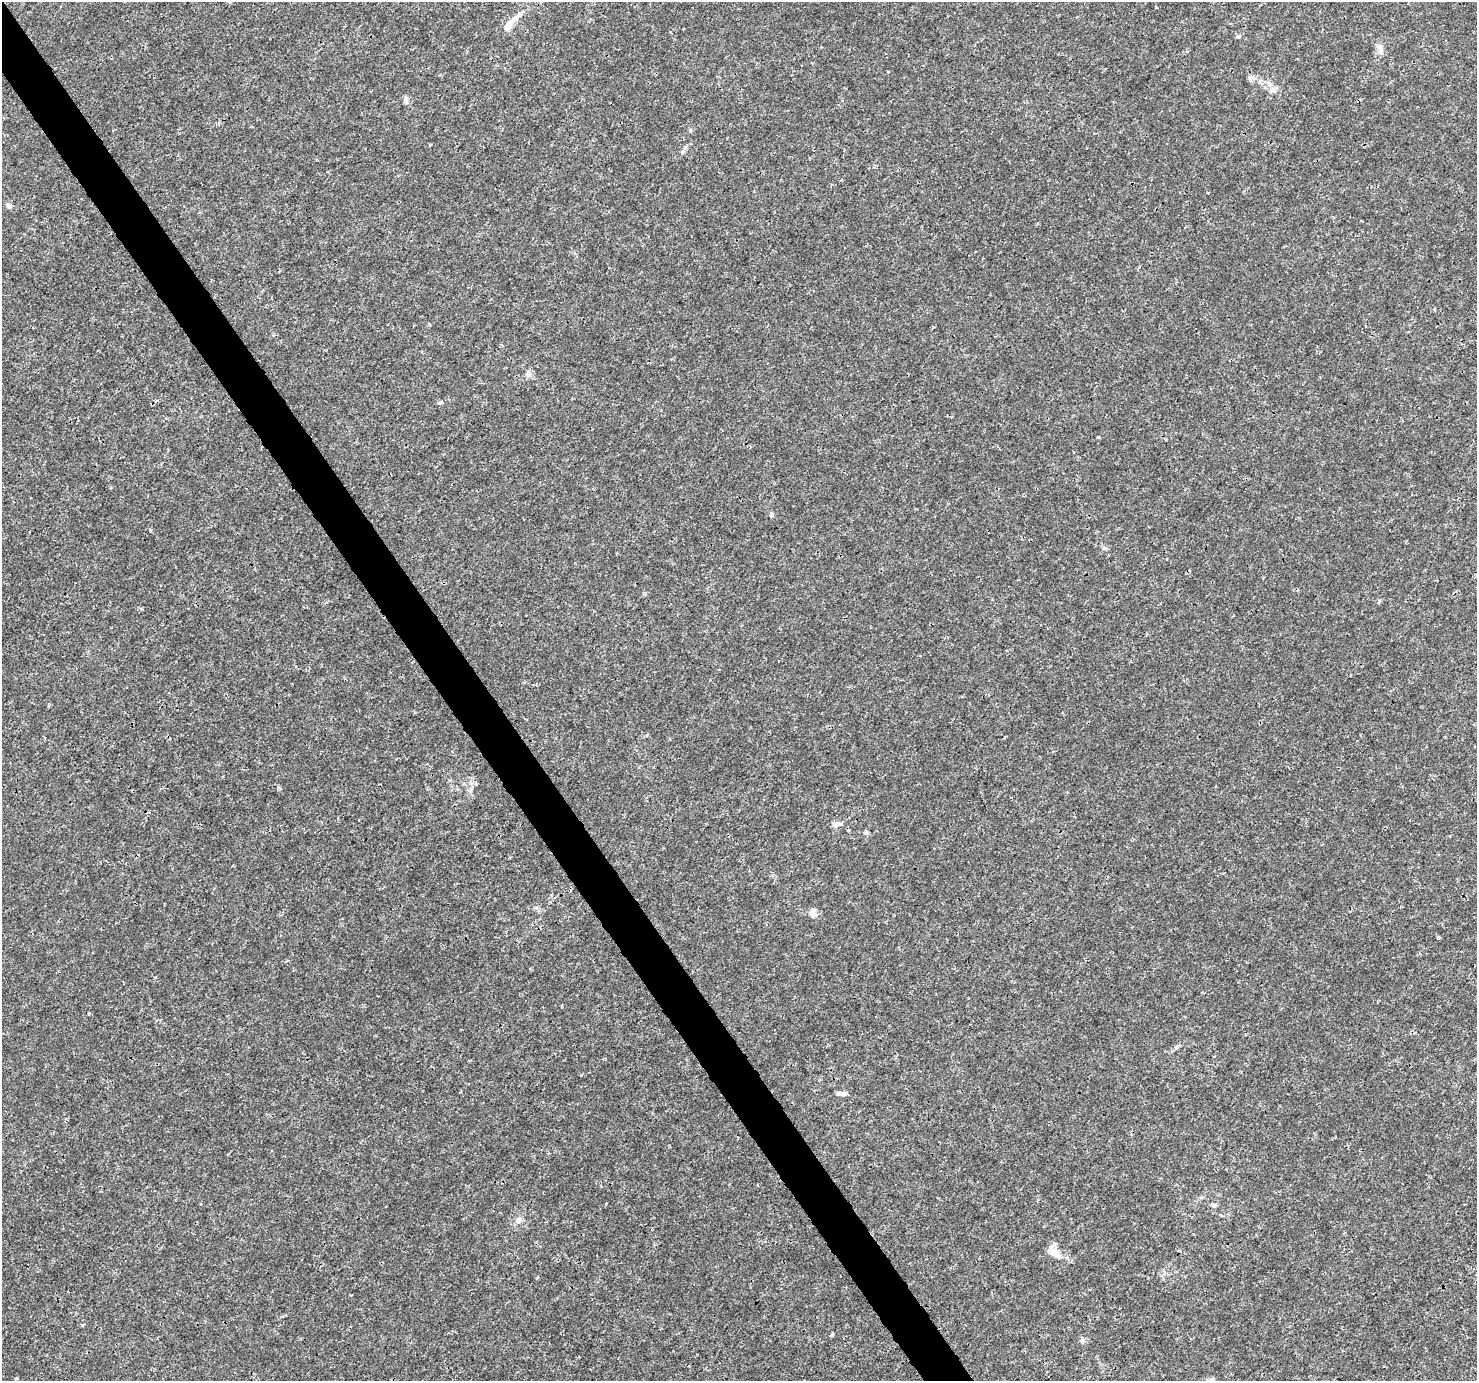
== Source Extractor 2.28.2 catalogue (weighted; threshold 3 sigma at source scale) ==
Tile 11 of 4 x 4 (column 3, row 3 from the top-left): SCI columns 2955-4429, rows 1562-2940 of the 5904 x 5819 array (HDU 1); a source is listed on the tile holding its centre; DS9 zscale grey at full resolution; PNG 1479 x 1383 px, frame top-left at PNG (2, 2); no overlay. Shown black and unused: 3% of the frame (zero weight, under 3 of 4 exposures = <1% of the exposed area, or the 3 px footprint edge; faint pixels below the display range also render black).
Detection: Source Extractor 2.28.2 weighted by HDU 2 'WHT'; one run over the whole footprint, this tile lists its part. Background 0.0025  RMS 0.0011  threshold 0.00494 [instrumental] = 3 sigma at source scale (4.5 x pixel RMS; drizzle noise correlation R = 1.50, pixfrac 1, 0.0396/0.0396 arcsec/px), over >= 5 px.
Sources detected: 30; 1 inside a brighter object's white glare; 1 cosmic-ray / hot-pixel residue — not listed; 2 inside a brighter listed object's ellipse — not listed separately; the other 26 listed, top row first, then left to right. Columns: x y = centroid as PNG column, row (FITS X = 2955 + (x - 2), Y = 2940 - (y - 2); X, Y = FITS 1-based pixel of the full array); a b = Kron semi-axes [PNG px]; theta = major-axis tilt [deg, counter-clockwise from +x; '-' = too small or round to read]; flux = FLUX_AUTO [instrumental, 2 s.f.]
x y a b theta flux
514 18 19 7 44 0.95
1238 37 6 5 - 0.18
1380 49 16 7 -77 0.59
1250 78 9 6 55 0.29
1272 90 7 6 - 0.34
406 99 9 6 78 0.33
690 130 6 3 -72 0.14
1208 193 3 2 - 0.093
9 206 7 5 -29 0.44
528 374 9 8 - 0.44
440 403 7 3 8 0.17
771 515 6 5 - 0.19
1104 548 7 6 - 0.24
1379 601 6 3 72 0.13
476 784 6 4 -21 0.21
837 824 12 6 12 0.44
866 832 6 5 - 0.19
813 913 11 9 67 0.52
1438 937 4 3 - 0.16
89 1014 3 3 - 0.26
1177 1047 6 5 - 0.2
842 1094 12 5 -6 0.49
518 1220 11 6 62 0.49
1054 1252 18 9 -46 1.3
1082 1340 6 6 - 0.23
16 1378 4 3 - 0.1
Unlisted compact peaks at least as high as the median listed source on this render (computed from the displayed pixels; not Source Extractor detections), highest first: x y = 150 530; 82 1325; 832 1335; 1098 437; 278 787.